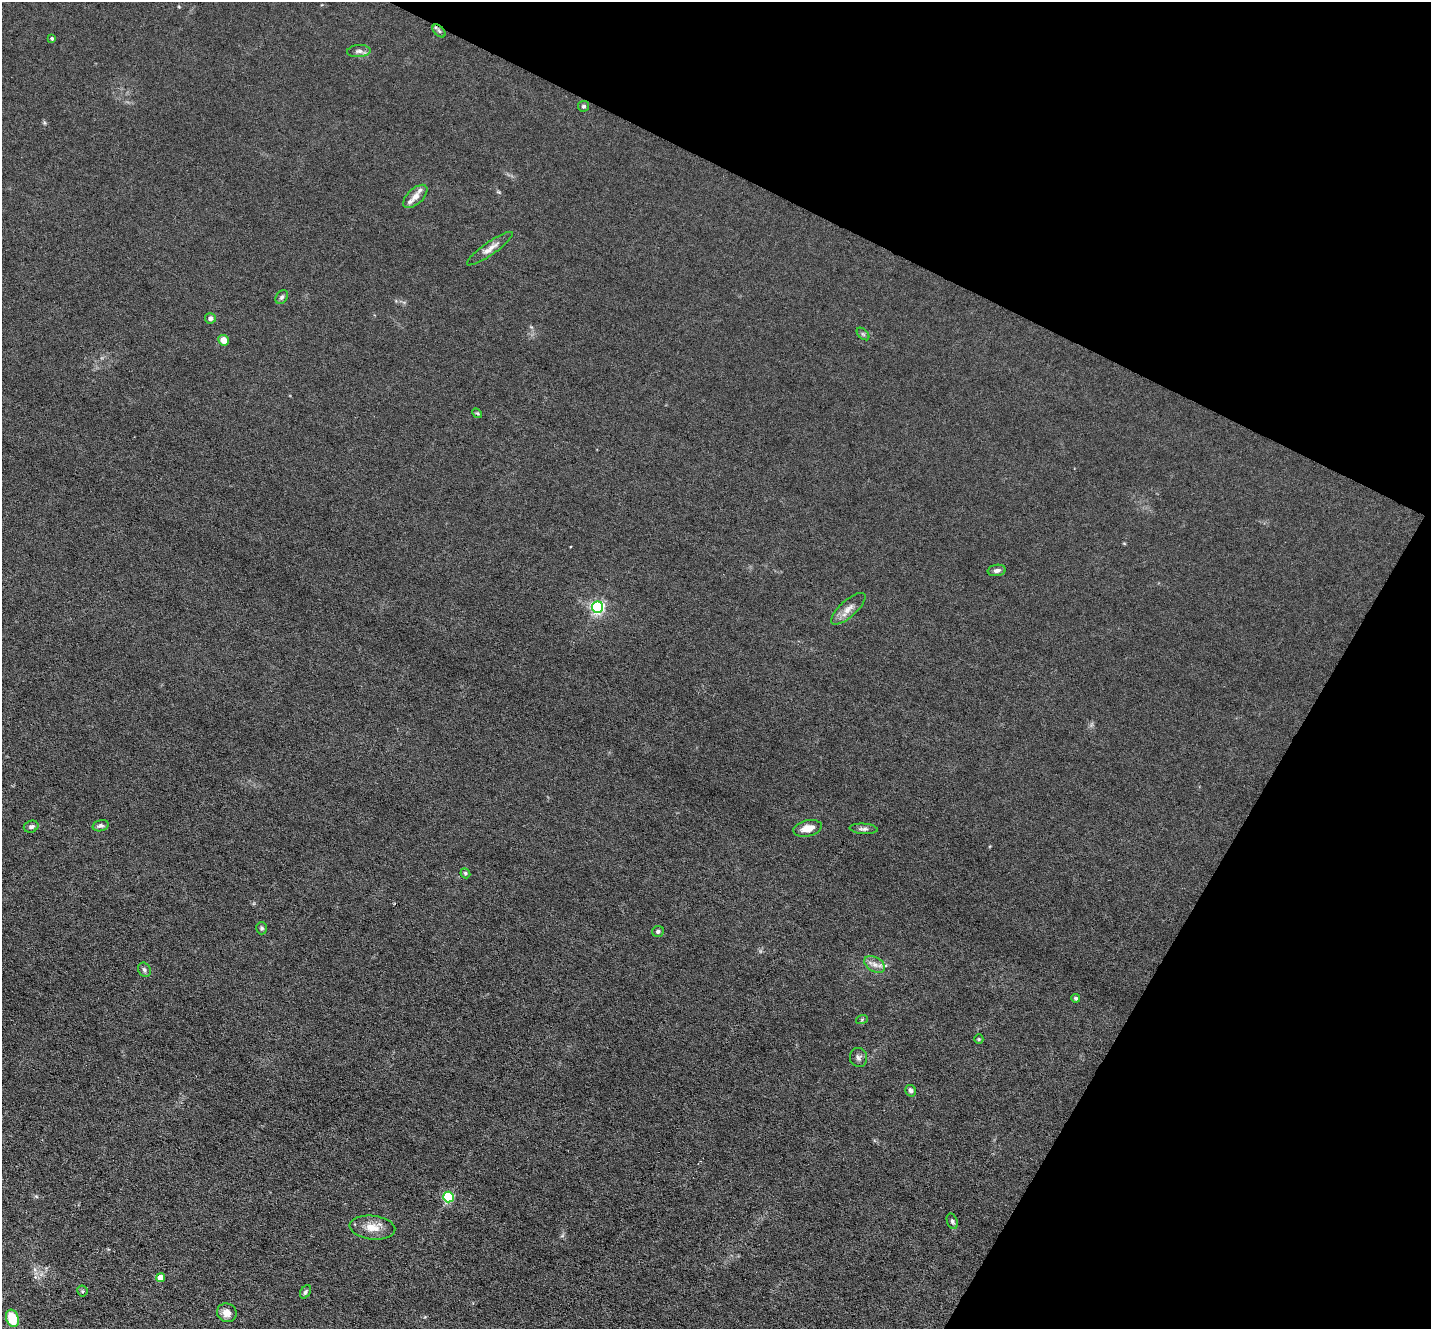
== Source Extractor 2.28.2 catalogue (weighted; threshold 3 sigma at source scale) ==
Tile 8 of 4 x 4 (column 4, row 2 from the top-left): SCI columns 4289-5717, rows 2934-4260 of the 5717 x 5729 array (HDU 1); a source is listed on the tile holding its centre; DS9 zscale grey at full resolution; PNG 1433 x 1331 px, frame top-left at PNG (2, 2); each listed source drawn as its Kron ellipse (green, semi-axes under 4 px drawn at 4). Shown black and unused: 25% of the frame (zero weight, under 3 of 6 exposures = <1% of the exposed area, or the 3 px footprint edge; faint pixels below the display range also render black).
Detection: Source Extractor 2.28.2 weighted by HDU 2 'WHT'; one run over the whole footprint, this tile lists its part. Background 0.0113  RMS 0.0037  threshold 0.015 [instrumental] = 3 sigma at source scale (4.09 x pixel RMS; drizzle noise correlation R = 1.36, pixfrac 0.8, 0.05/0.05 arcsec/px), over >= 5 px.
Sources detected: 37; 1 inside a brighter listed object's ellipse — not listed separately; the other 36 listed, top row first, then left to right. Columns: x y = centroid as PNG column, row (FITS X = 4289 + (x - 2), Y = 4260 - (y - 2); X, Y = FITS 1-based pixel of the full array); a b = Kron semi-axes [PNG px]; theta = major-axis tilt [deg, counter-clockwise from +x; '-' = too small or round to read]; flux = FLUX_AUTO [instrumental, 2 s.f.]
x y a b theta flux
439 31 8 4 -45 0.72
52 38 4 3 - 0.54
359 51 12 6 4 1.4
584 106 5 5 - 0.7
415 196 15 7 43 2.6
490 249 27 6 35 2.6
282 297 7 5 59 0.8
210 318 5 5 - 1.3
863 334 7 4 -44 0.59
224 340 5 5 - 3.2
477 413 5 4 - 0.43
997 570 9 5 8 1.1
598 607 5 5 - 71
848 609 22 8 42 2.9
101 826 8 5 16 0.92
31 827 7 5 21 0.97
808 828 14 8 13 3.6
864 829 14 5 -3 1.1
465 873 5 4 - 0.61
262 928 6 5 - 0.65
658 931 6 5 - 0.77
875 964 11 7 -31 2
144 970 7 6 - 0.82
1076 998 4 4 - 0.72
862 1019 6 4 20 0.42
979 1039 5 4 - 0.33
859 1057 9 8 - 1.2
911 1091 6 5 - 0.83
448 1197 5 5 - 32
952 1221 8 5 -68 0.75
372 1228 23 12 -7 4.5
161 1278 4 4 - 6.1
82 1291 5 5 - 0.5
305 1292 7 4 59 0.68
227 1313 10 9 - 2.7
12 1318 9 6 -72 11